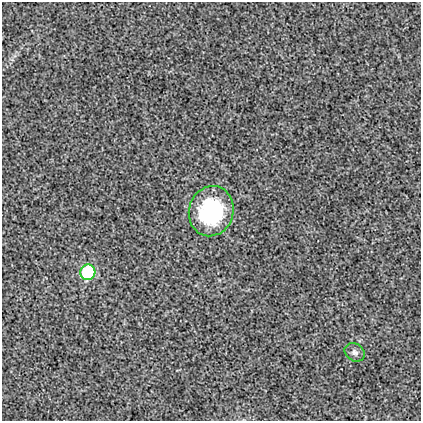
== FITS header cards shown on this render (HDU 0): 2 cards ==
NAXIS1  =                  419
NAXIS2  =                  419

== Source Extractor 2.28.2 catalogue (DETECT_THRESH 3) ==
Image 419 x 419 px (HDU 0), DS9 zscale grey, 1 PNG px = 1 image px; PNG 423 x 423 px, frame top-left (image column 1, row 419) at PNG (2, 2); each listed source drawn as its Kron ellipse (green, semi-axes under 4 px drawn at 4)
Background 0.00202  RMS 0.02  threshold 0.0587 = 3 sigma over >= 5 px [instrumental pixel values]
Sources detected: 3; all 3 listed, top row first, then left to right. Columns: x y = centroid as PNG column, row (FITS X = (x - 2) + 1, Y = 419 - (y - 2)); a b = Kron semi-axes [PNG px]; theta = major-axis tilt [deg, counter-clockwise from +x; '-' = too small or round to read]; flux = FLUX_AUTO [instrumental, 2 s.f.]
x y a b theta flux
211 211 25 22 74 120
88 272 8 7 - 120
355 352 11 8 -37 6